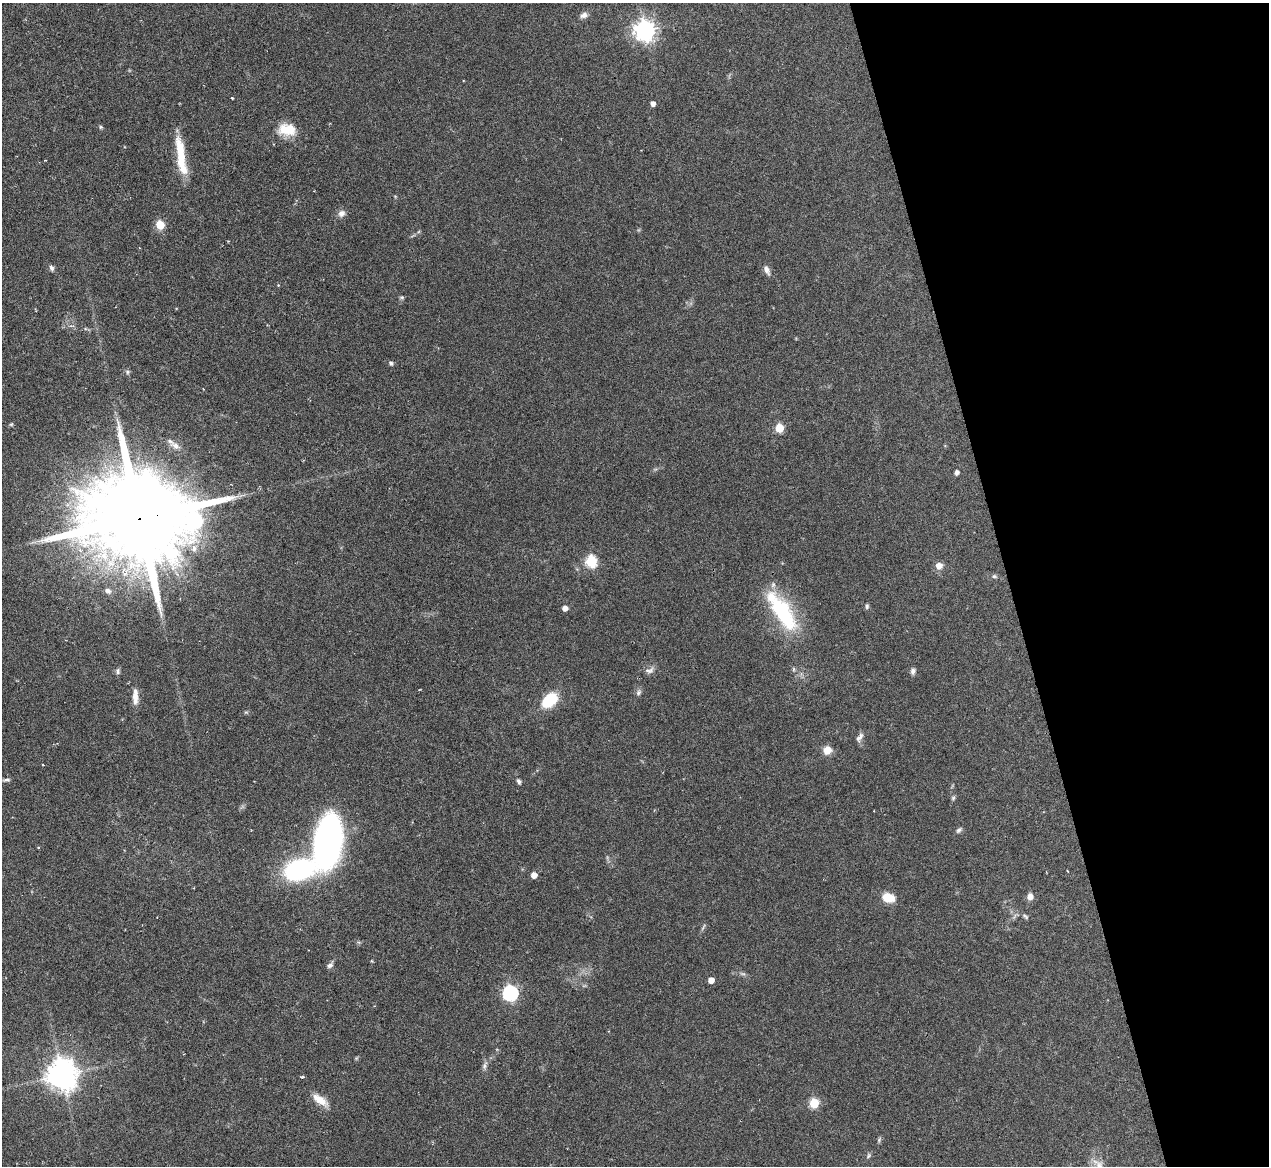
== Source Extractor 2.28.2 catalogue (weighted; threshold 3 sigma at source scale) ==
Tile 12 of 4 x 4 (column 4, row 3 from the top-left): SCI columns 4287-5553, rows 2072-3235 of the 5705 x 5824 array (HDU 1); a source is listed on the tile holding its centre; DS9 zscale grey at full resolution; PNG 1271 x 1168 px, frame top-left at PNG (2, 3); no overlay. Shown black and unused: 21% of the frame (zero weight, under 3 of 6 exposures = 23% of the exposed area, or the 3 px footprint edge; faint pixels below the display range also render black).
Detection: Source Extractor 2.28.2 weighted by HDU 2 'WHT'; one run over the whole footprint, this tile lists its part. Background 0.0845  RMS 0.0046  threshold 0.0187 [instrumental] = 3 sigma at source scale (4.09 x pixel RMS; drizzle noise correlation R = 1.36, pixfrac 0.8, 0.05/0.05 arcsec/px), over >= 5 px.
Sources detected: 65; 4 inside a brighter listed object's ellipse — not listed separately; the other 61 listed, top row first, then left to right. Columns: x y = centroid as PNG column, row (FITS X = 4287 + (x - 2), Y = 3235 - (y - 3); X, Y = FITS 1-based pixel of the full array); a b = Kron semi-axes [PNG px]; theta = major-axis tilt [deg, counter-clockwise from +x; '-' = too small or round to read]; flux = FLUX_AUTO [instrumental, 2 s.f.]
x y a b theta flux
584 15 10 7 27 1.8
645 31 8 7 - 260
232 98 3 2 - 0.44
653 103 4 4 - 2.1
101 127 5 5 - 0.58
287 130 23 15 -4 9.6
181 158 30 13 -89 10
341 214 10 8 46 2.1
160 225 5 5 - 15
228 241 3 3 - 0.31
51 268 8 6 -66 1.2
767 270 13 6 -67 2
402 297 7 4 6 0.65
391 363 5 4 - 1
127 372 6 5 - 0.79
11 424 6 4 1 0.53
779 428 5 5 - 13
175 446 16 8 -29 3
957 472 4 4 - 1.7
139 518 37 22 5 12000
591 561 6 6 - 35
939 566 6 6 - 3.9
994 576 7 5 -24 0.8
108 591 9 6 -30 1.7
867 606 7 5 78 0.81
565 608 5 4 - 2.5
783 613 53 21 -58 35
794 669 6 4 -90 0.61
650 670 13 7 13 1.9
118 671 8 6 -78 1.1
913 671 8 6 80 1.3
638 692 9 6 58 1.2
135 696 22 7 90 3.8
549 700 15 10 44 17
246 712 6 4 17 0.55
859 737 14 6 55 1.7
827 750 8 8 - 4.9
43 765 3 3 - 0.37
6 780 11 4 7 1.1
519 781 7 5 -53 1
953 798 6 5 - 0.71
959 830 9 5 38 1
328 841 38 19 82 190
38 847 4 3 - 0.32
299 870 23 14 17 76
534 875 5 5 - 3.8
1030 896 7 6 - 2.7
888 898 12 8 -15 8.1
1025 916 9 4 -45 0.75
372 961 4 3 - 0.37
330 965 9 6 38 1.4
743 974 7 4 -18 0.78
711 980 5 4 - 3.9
510 993 7 6 - 97
484 1066 13 5 70 1.5
62 1075 9 9 - 680
302 1077 5 4 - 0.5
320 1100 22 9 -35 5.5
814 1103 5 5 - 20
879 1140 7 5 48 0.73
868 1155 8 5 60 0.82
Overlapping masked pixels (flux is a lower limit): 1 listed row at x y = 139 518